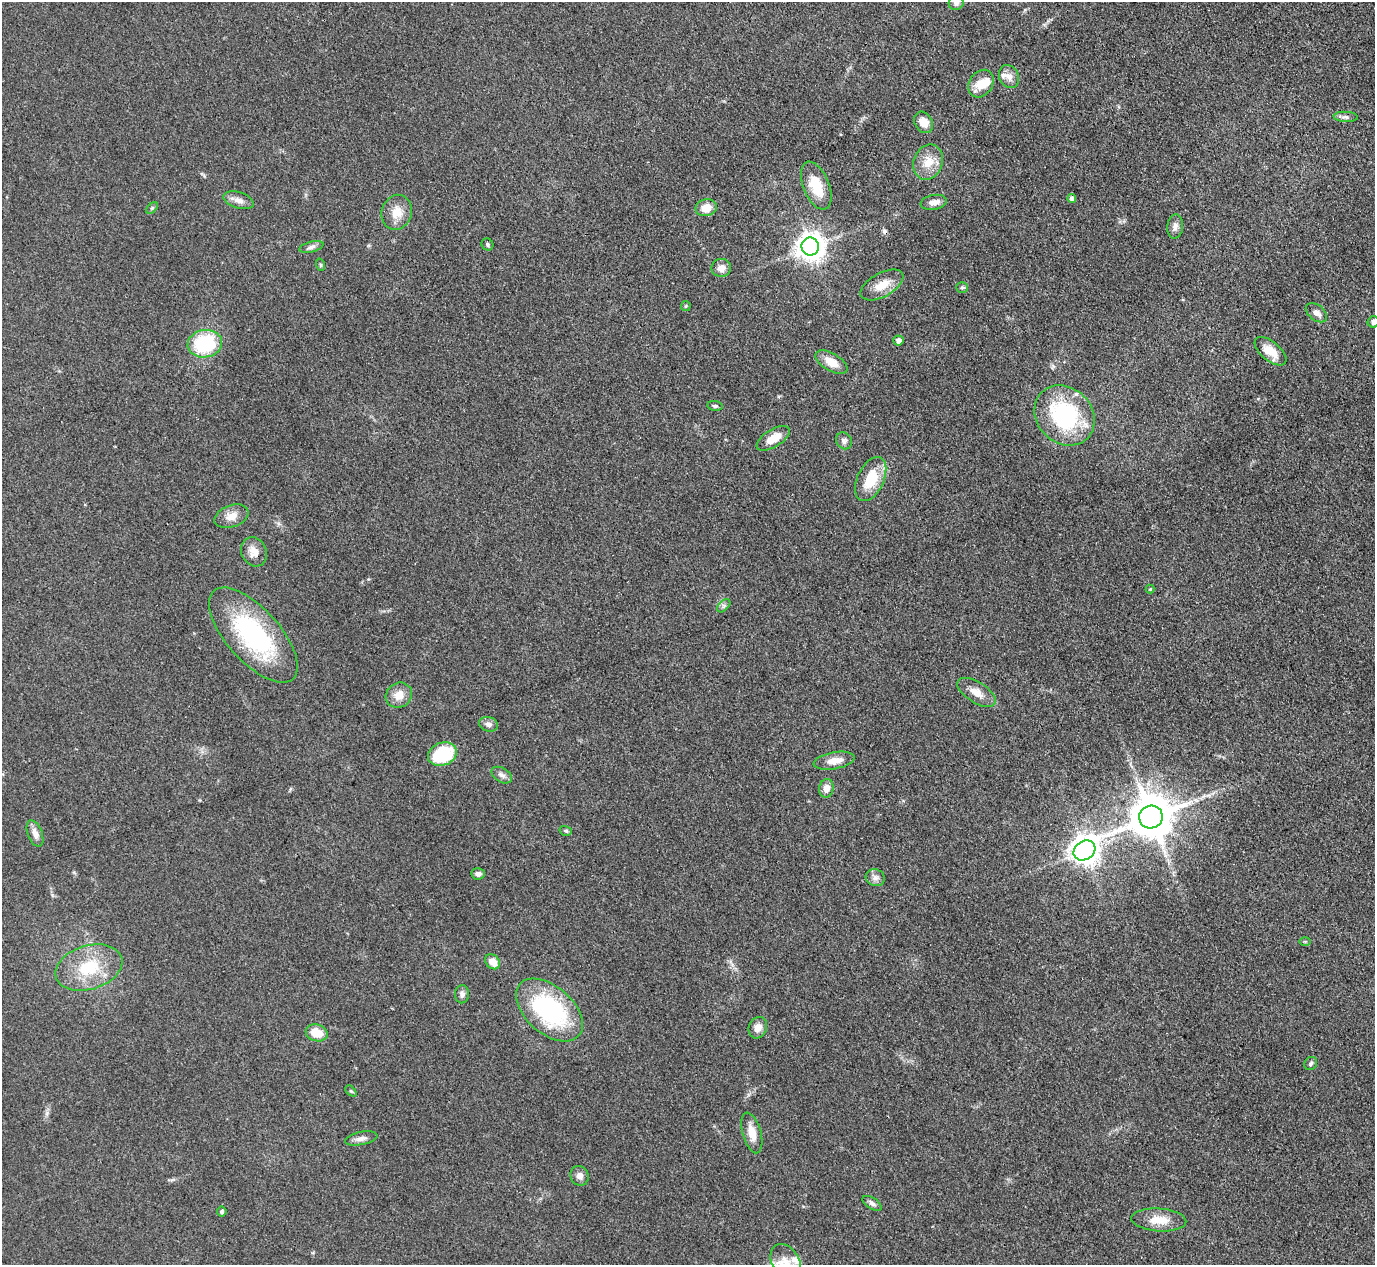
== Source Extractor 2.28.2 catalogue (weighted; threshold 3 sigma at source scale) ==
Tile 10 of 4 x 4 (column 2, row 3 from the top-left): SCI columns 1375-2747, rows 1412-2674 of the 5494 x 5480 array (HDU 1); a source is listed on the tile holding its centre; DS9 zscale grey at full resolution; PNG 1377 x 1267 px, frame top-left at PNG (2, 2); each listed source drawn as its Kron ellipse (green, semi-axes under 4 px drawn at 4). Shown black and unused: <1% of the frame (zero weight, under 3 of 4 exposures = <1% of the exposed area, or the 3 px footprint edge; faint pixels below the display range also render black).
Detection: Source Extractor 2.28.2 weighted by HDU 2 'WHT'; one run over the whole footprint, this tile lists its part. Background 0.0878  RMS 0.0065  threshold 0.0293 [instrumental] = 3 sigma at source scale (4.5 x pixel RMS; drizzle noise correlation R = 1.50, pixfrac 1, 0.05/0.05 arcsec/px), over >= 5 px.
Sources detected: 72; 1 inside a brighter object's white glare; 1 cosmic-ray / hot-pixel residue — neither listed nor drawn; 3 inside a brighter listed object's ellipse — not listed separately; the other 67 listed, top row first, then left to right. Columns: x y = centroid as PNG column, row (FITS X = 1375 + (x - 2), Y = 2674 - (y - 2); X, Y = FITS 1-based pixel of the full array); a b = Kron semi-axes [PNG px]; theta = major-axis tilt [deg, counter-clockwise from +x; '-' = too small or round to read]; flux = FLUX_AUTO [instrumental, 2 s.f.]
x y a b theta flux
956 3 7 7 - 2
1009 77 12 9 -62 4.8
981 84 15 11 55 9.7
1345 117 12 5 -3 2.2
924 122 11 8 -61 7.8
928 162 18 14 67 12
816 186 25 13 -68 17
1072 198 5 4 - 3.3
239 200 15 8 -18 4.2
934 202 13 7 10 4.2
152 208 7 4 45 1
706 208 11 8 11 8.5
397 212 17 15 71 10
1175 227 12 8 86 3.3
487 244 6 5 - 1.3
810 246 9 8 - 790
311 247 12 5 14 2.6
321 265 6 4 -71 0.88
721 268 9 9 - 4.6
882 285 23 12 29 11
962 287 6 5 - 1.1
686 306 5 4 - 0.74
1316 313 12 7 -39 3.9
1373 322 6 5 - 2.2
898 340 5 5 - 3.2
205 344 17 13 9 46
1270 351 19 9 -39 12
831 362 18 8 -30 9.6
715 406 7 5 -9 1.2
1064 415 32 27 -46 73
773 438 19 8 32 9.7
844 441 9 7 -52 2.5
871 479 23 13 65 21
231 516 17 11 20 6.8
254 552 15 12 -64 6.6
1150 589 4 4 - 0.62
724 606 8 5 45 1.6
253 635 59 26 -48 87
976 692 21 10 -33 7.4
399 695 13 12 - 8.1
488 724 9 7 -18 3
442 754 15 11 24 40
834 761 21 8 10 8
502 775 11 7 -31 2.9
826 788 9 7 79 5.3
1151 817 12 11 - 2700
566 831 6 4 -16 1.2
35 833 14 7 -68 4.8
1084 850 11 9 35 870
478 874 7 6 - 2.1
875 878 9 8 - 3.1
1305 941 6 4 0 0.82
492 962 8 6 -46 7.4
89 968 34 22 17 32
462 994 9 7 86 2.4
549 1010 39 23 -41 87
758 1028 11 9 66 5.3
317 1033 11 8 -16 12
1311 1063 7 6 - 1.5
351 1091 7 4 -44 0.99
752 1133 21 9 -75 9.1
361 1138 16 6 12 3.6
580 1176 10 9 - 4.1
872 1203 11 5 -33 2.3
222 1212 5 5 - 1.2
1159 1220 27 11 -4 11
786 1262 19 13 -60 11
Overlapping masked pixels (flux is a lower limit): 1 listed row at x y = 254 552
Isophote crosses this tile's border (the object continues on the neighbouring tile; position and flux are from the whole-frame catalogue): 3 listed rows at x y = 956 3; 1373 322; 786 1262